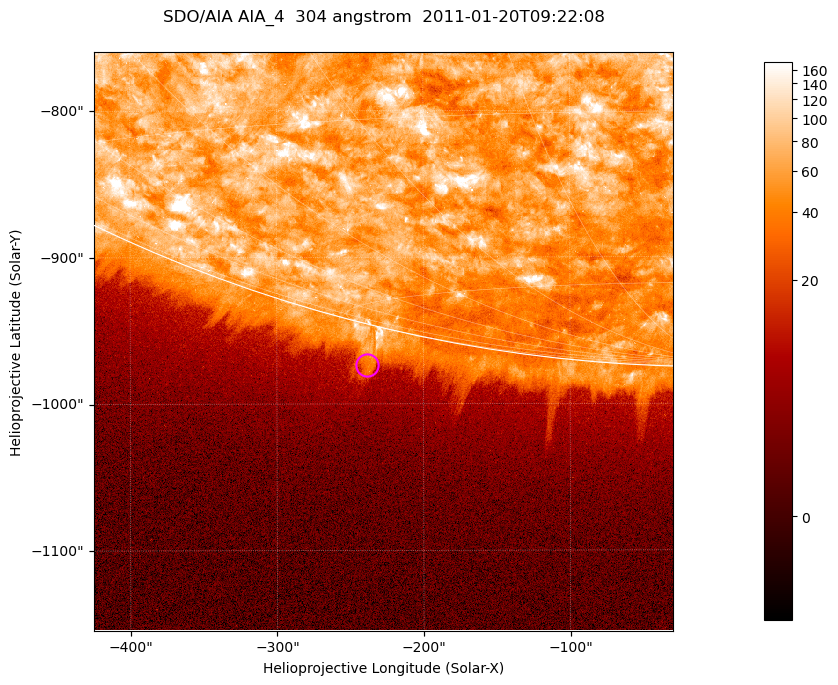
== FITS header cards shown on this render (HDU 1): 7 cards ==
TELESCOP= 'SDO/AIA '           / For AIA: SDO/AIA
INSTRUME= 'AIA_4   '           / For AIA: AIA_ATA1, AIA_ATA2, AIA_ATA3 or AIA_AT
WAVELNTH=                  304 / [angstrom] Wavelength
WAVEUNIT= 'angstrom'           / Wavelength unit: angstrom
DATE-OBS= '2011-01-20T09:22:08.123' / [ISO] Date when observation started; ISO 8
CTYPE1  = 'HPLN-TAN'           / CTYPE1; Typically HPLN
CTYPE2  = 'HPLT-TAN'           / CTYPE2; Typically HPLT

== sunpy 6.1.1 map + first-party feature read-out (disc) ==
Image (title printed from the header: SDO/AIA AIA_4  304 angstrom  2011-01-20T09:22:08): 658 x 658 px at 0.6 arcsec/px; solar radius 975 arcsec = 1625 px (partial field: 2.4% of the solar disc is inside the frame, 46% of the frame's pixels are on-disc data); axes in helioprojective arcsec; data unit not stated in the header (colour bar unlabelled)
Orientation: roll -0.132 deg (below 1 deg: not rotated)
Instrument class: DISC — disc imager (sunpy class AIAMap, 304 A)
Bright regions (active regions / flare kernels): reference = the on-disc median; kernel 5 px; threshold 5 sigma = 112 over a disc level ~61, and >= 1.15x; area >= 432 px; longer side >= 8 px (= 4.8 arcsec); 0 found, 0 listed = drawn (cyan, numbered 1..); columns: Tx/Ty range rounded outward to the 2 arcsec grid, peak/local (2 s.f.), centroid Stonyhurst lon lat
Off-limb structures (1.02-1.3 R_sun): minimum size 216 px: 7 found; the strongest spans PA ~165..170 deg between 1.02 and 1.04 R_sun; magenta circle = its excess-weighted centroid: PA ~165 deg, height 1.03 R_sun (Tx ~-238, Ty ~-974 arcsec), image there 2.1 x the reference